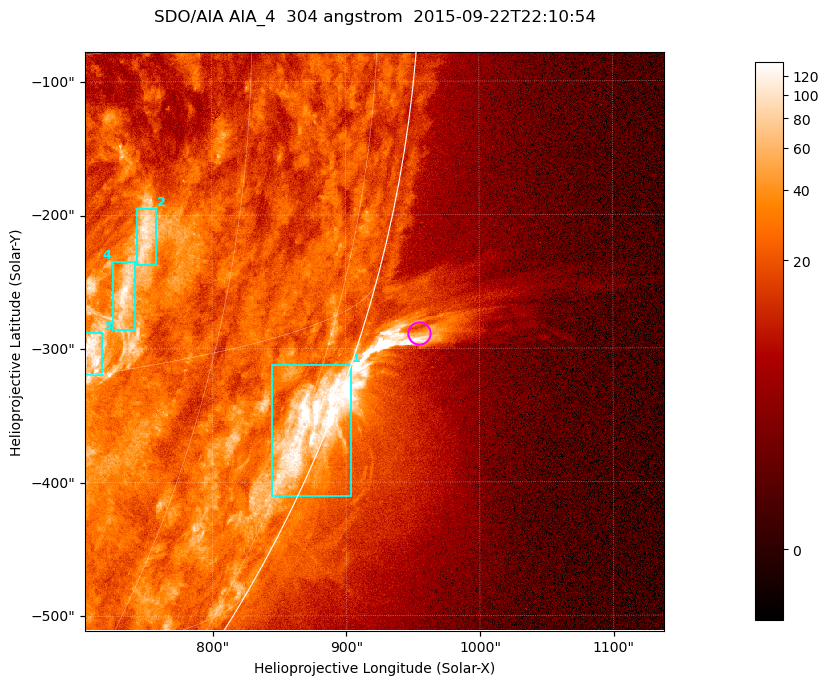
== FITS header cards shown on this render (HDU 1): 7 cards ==
TELESCOP= 'SDO/AIA '           / For AIA: SDO/AIA
INSTRUME= 'AIA_4   '           / For AIA: AIA_ATA1, AIA_ATA2, AIA_ATA3 or AIA_AT
WAVELNTH=                  304 / [angstrom] Wavelength
WAVEUNIT= 'angstrom'           / Wavelength unit: angstrom
DATE-OBS= '2015-09-22T22:10:54.124' / [ISO] Date when observation started; ISO 8
CTYPE1  = 'HPLN-TAN'           / CTYPE1; Typically HPLN
CTYPE2  = 'HPLT-TAN'           / CTYPE2; Typically HPLT

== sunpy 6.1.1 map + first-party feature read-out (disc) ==
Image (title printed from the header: SDO/AIA AIA_4  304 angstrom  2015-09-22T22:10:54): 722 x 722 px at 0.6 arcsec/px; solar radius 956 arcsec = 1593 px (partial field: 2.9% of the solar disc is inside the frame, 45% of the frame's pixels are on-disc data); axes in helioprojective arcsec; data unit not stated in the header (colour bar unlabelled)
Orientation: roll -0.132 deg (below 1 deg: not rotated)
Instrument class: DISC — disc imager (sunpy class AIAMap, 304 A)
Bright regions (active regions / flare kernels): reference = the on-disc median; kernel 7 px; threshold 5 sigma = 48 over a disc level ~23.4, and >= 1.15x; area >= 521 px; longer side >= 9 px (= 5.4 arcsec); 4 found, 4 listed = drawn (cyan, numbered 1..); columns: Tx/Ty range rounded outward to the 2 arcsec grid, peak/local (2 s.f.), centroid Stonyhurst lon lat
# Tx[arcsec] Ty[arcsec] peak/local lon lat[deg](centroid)
1 844..904 -410..-312 7.9 +77 -21
2 742..758 -238..-194 4.9 +52 -9
3 704..718 -320..-288 5.5 +50 -14
4 724..744 -286..-234 5.1 +51 -11
Off-limb structures (1.02-1.3 R_sun): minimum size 260 px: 9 found; the strongest spans PA ~250..255 deg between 1.02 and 1.15 R_sun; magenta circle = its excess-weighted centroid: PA ~255 deg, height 1.04 R_sun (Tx ~956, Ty ~-288 arcsec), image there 3.6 x the reference